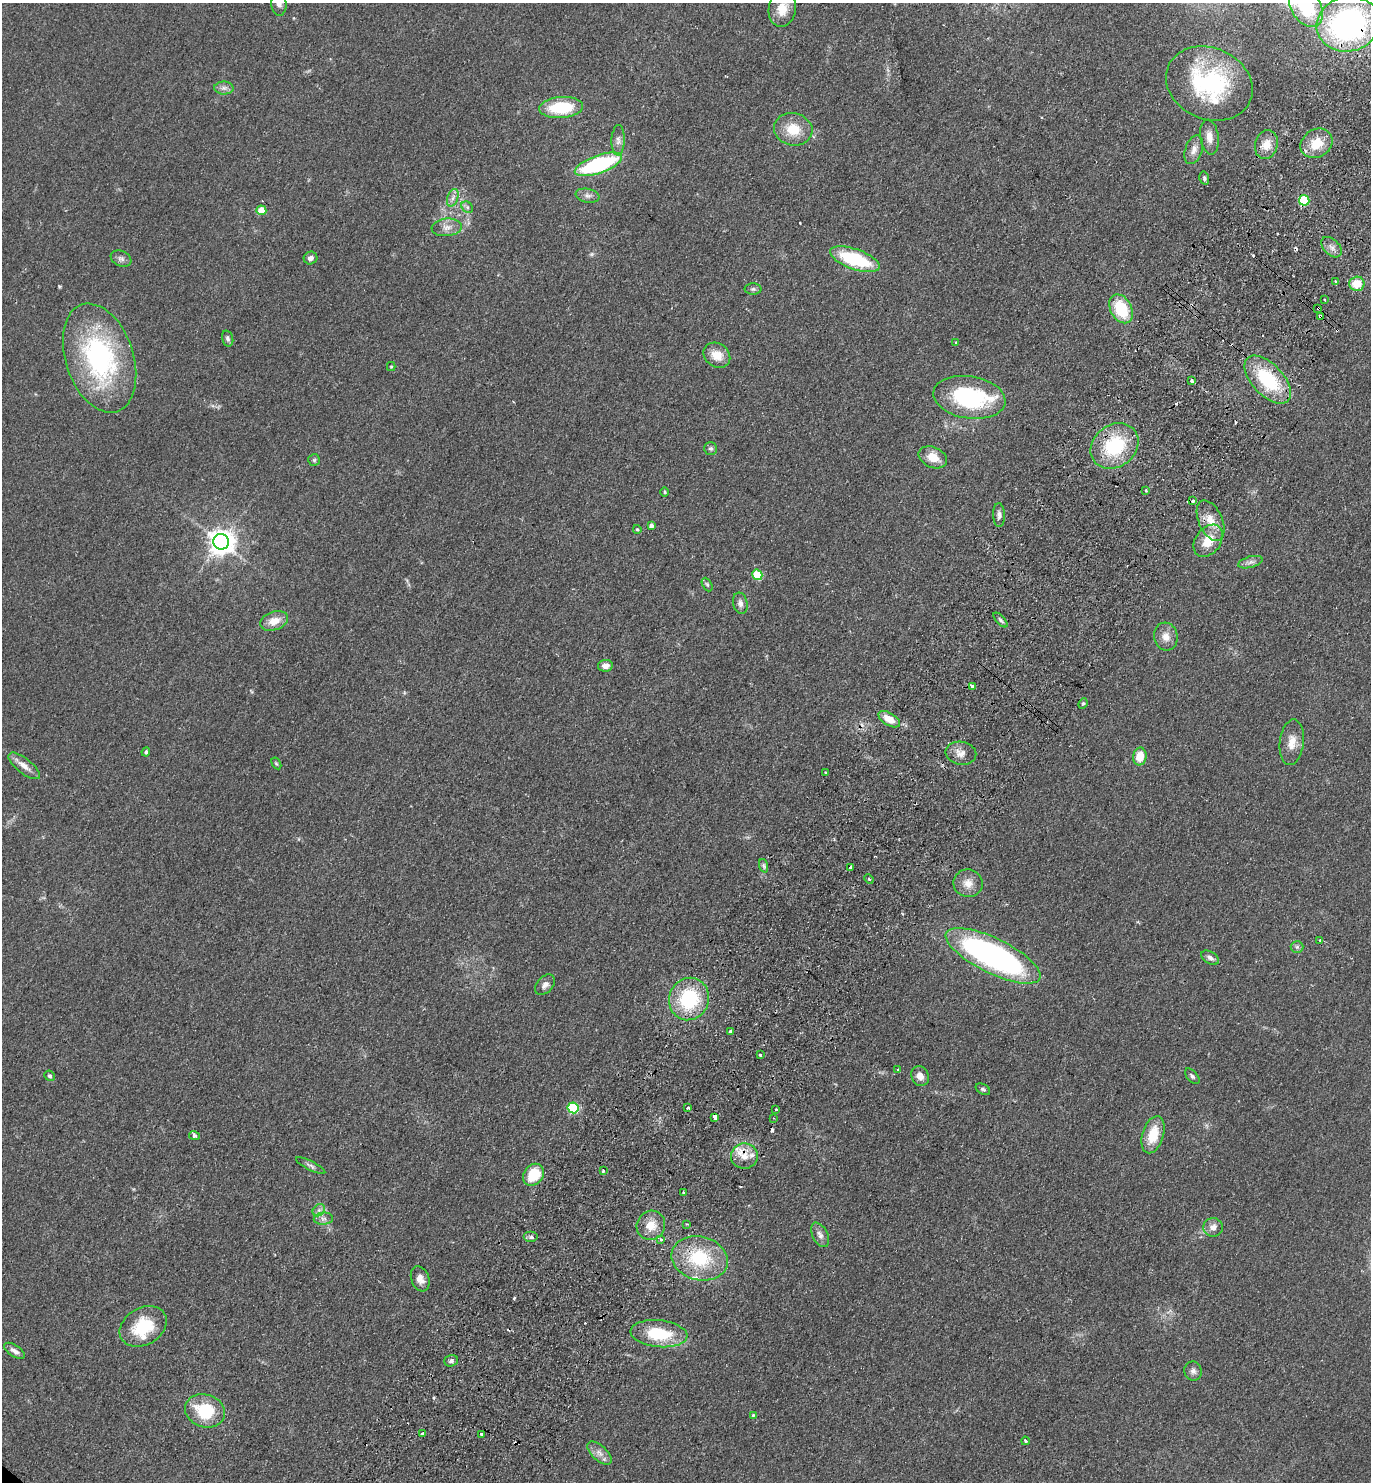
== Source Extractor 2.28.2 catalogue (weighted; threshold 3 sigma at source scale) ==
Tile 10 of 4 x 4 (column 2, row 3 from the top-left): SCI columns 1574-2942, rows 1518-2997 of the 6024 x 5996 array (HDU 1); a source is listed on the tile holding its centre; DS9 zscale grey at full resolution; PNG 1373 x 1484 px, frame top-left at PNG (2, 3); each listed source drawn as its Kron ellipse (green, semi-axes under 4 px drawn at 4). Shown black and unused: <1% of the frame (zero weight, under 2 of 3 exposures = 3% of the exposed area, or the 3 px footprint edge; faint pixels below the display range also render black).
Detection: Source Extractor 2.28.2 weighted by HDU 2 'WHT'; one run over the whole footprint, this tile lists its part. Background 0.0588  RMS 0.0079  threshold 0.0354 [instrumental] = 3 sigma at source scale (4.5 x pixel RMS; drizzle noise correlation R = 1.50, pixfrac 1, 0.05/0.05 arcsec/px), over >= 5 px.
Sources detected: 136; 1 too faint to see at this stretch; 10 cosmic-ray / hot-pixel residue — neither listed nor drawn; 4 inside a brighter listed object's ellipse — not listed separately; the other 121 listed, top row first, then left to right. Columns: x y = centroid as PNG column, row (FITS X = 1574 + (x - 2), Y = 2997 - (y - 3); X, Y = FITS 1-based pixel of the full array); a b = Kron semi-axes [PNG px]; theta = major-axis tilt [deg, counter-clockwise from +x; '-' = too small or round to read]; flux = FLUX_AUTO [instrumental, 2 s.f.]
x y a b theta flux
279 4 12 7 -85 3.9
1306 7 22 14 -59 47
782 9 18 13 80 13
1348 24 32 27 15 210
1209 84 44 35 -24 92
224 88 9 6 0 3
561 108 22 10 4 36
793 129 19 16 -12 17
1209 137 17 9 -82 7
618 140 15 6 88 4
1317 143 17 14 33 16
1266 145 14 11 75 10
1194 150 15 8 71 5.7
598 164 25 9 19 86
1204 178 6 5 - 1.6
587 196 12 7 -11 3.3
453 198 9 5 71 2.9
1304 200 5 5 - 43
467 207 6 5 - 1.7
261 210 5 4 - 17
447 227 15 9 6 6
1331 247 12 7 -45 4.2
310 258 7 6 - 3.3
121 259 11 7 -23 3
855 259 26 10 -19 54
1336 281 3 3 - 2.7
1357 284 7 7 - 12
753 289 8 5 0 1.9
1324 300 3 3 - 2.2
1318 308 4 3 - 7.7
1121 309 15 10 -62 33
1321 317 3 3 - 12
228 338 8 5 -73 1.9
956 343 3 2 - 1.3
717 355 14 11 -35 11
100 358 56 34 -72 130
391 367 4 4 - 0.95
1191 380 3 3 - 5.7
1268 380 29 15 -47 50
969 397 36 21 -9 82
1115 446 25 21 37 50
711 448 6 6 - 1.6
933 457 15 10 -24 10
314 460 5 5 - 1.3
1146 491 3 3 - 1.5
665 492 5 3 - 0.77
1193 501 3 3 - 3.7
999 515 12 6 -88 2.9
1211 521 21 12 -67 12
651 525 4 4 - 2.9
637 529 4 3 - 0.91
1208 541 18 12 54 16
221 542 8 7 - 780
1250 562 12 5 15 3.1
757 575 5 5 - 36
707 585 7 4 -62 1.4
740 603 11 7 -75 3.3
1000 620 9 4 -47 1.4
274 621 14 9 19 9.2
1166 637 14 12 -75 7.3
605 666 7 5 9 4.6
973 686 4 3 - 4.7
1083 704 5 4 - 1
889 719 12 6 -32 11
1292 742 23 12 84 10
146 752 4 4 - 1.8
961 753 15 11 -10 6.6
1140 756 9 6 81 13
276 763 6 4 -57 0.89
24 766 19 7 -38 6.4
826 773 2 2 - 0.89
764 866 7 4 -71 1.6
850 867 4 3 - 2.3
869 879 5 3 - 0.89
968 883 14 14 - 8.2
1320 940 3 3 - 1.5
1297 947 6 6 - 1.6
993 956 52 17 -26 250
1210 958 10 6 -30 2.7
545 985 12 8 46 4
689 999 21 20 - 51
731 1032 3 3 - 8.6
760 1055 3 3 - 6
898 1070 3 3 - 1.8
50 1076 5 5 - 1.5
920 1076 10 8 -62 5
1192 1076 9 5 -48 1.7
983 1089 8 5 -29 1.5
573 1108 6 5 - 63
688 1108 3 3 - 1.7
776 1109 3 2 - 1.6
715 1118 4 3 - 13
774 1118 3 2 - 0.58
1153 1135 19 10 73 19
194 1136 5 4 - 2.5
744 1156 13 12 - 11
311 1166 16 4 -27 2.4
603 1171 3 3 - 1.9
533 1175 12 9 51 27
683 1192 3 3 - 0.86
319 1210 7 5 45 2.3
323 1219 10 6 5 3
687 1224 2 2 - 0.72
651 1225 15 14 - 11
1213 1227 10 9 - 5
820 1235 13 7 -62 4
531 1237 7 5 0 2
661 1239 4 3 - 2.2
700 1258 28 22 -14 44
420 1279 13 9 -70 5.8
143 1326 25 18 30 33
659 1334 28 13 -6 36
15 1351 12 5 -33 3.7
451 1361 7 5 18 2.2
1193 1371 9 8 - 3.2
205 1411 20 16 -18 34
753 1415 4 4 - 0.83
422 1434 3 3 - 2.7
481 1434 3 2 - 0.97
1025 1441 4 3 - 1.7
599 1453 15 7 -42 5.1
Overlapping masked pixels (flux is a lower limit): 6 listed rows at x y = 1348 24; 1318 308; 1321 317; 1115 446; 744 1156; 700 1258
Isophote crosses this tile's border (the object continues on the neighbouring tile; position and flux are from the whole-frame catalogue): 2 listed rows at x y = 279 4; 1306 7